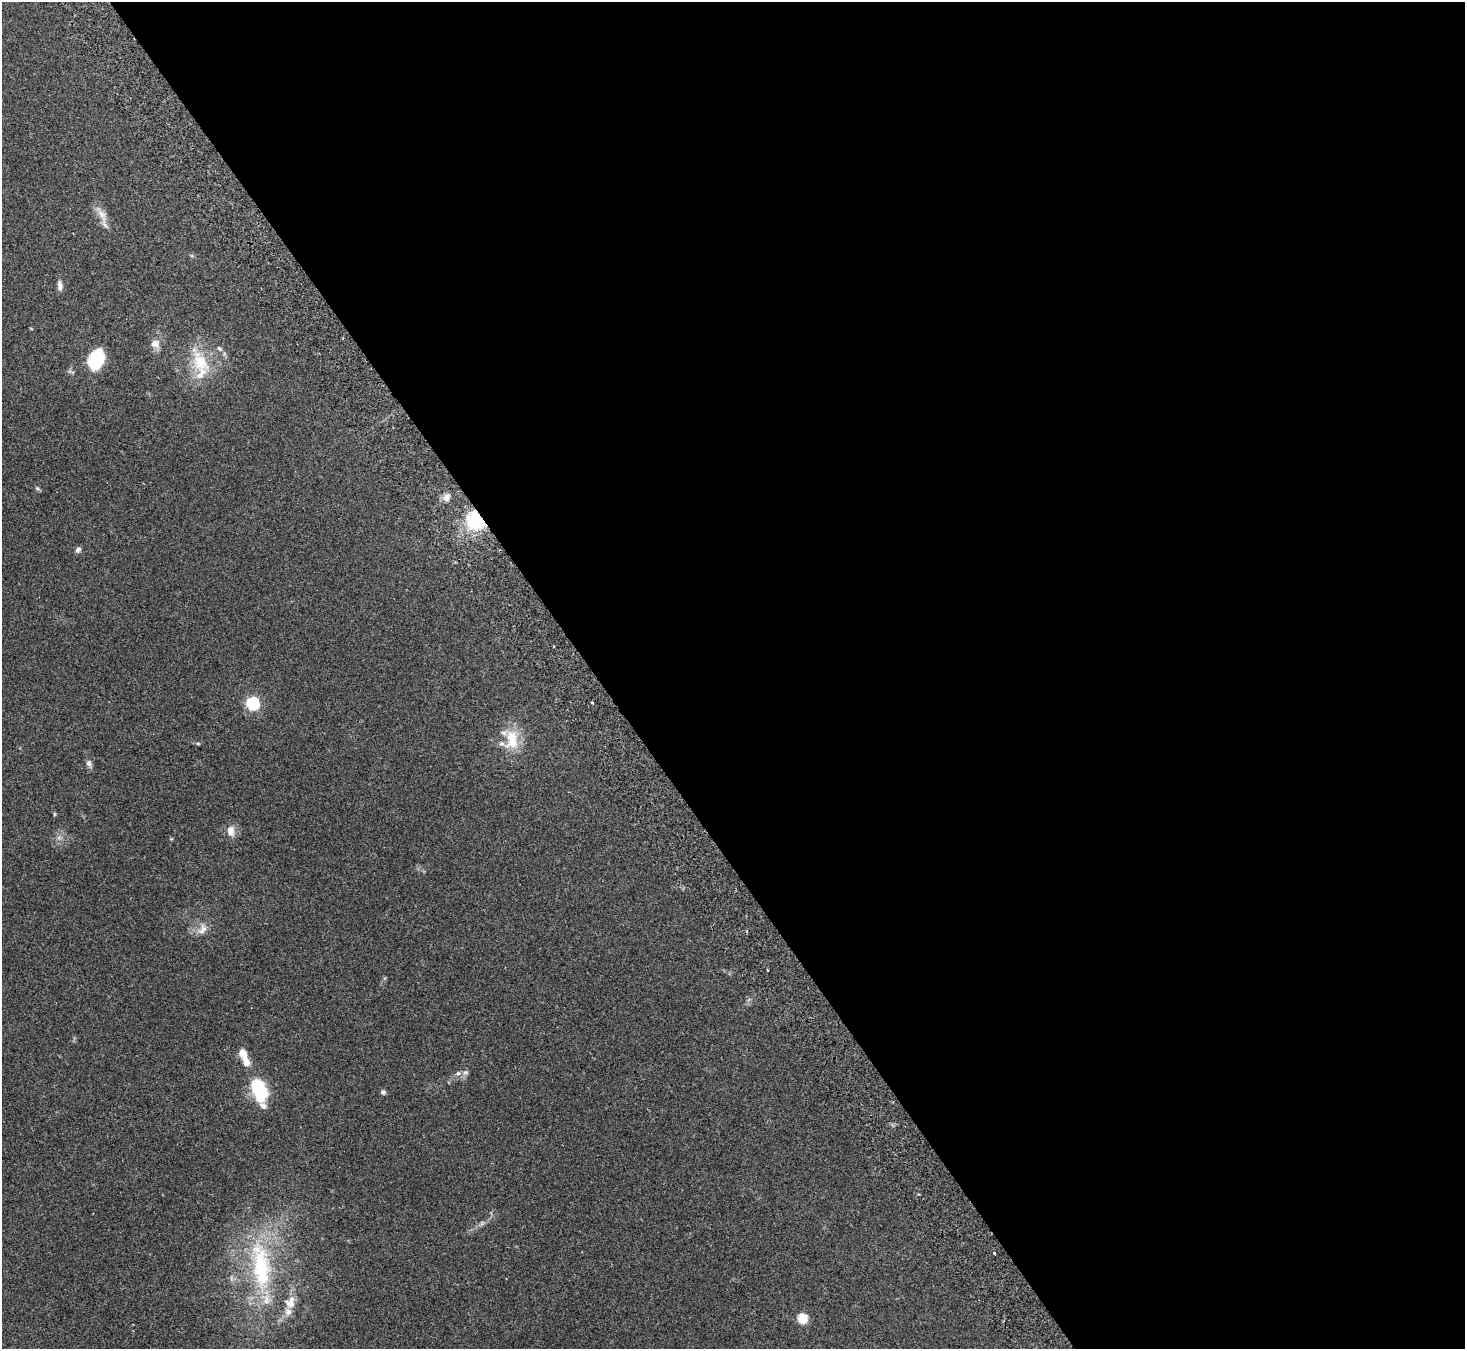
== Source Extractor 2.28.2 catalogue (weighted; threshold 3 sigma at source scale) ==
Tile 8 of 4 x 4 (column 4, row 2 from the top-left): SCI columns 4442-5904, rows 2892-4238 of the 5957 x 5919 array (HDU 1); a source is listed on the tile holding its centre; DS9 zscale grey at full resolution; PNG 1467 x 1351 px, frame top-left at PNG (2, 2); no overlay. Shown black and unused: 60% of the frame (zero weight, under 2 of 3 exposures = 3% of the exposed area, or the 3 px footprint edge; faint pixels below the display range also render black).
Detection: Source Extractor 2.28.2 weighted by HDU 2 'WHT'; one run over the whole footprint, this tile lists its part. Background 0.303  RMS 0.0093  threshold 0.0418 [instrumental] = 3 sigma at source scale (4.5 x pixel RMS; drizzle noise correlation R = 1.50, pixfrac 1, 0.05/0.05 arcsec/px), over >= 5 px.
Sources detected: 32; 2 inside a brighter object's white glare — not listed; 2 inside a brighter listed object's ellipse — not listed separately; the other 28 listed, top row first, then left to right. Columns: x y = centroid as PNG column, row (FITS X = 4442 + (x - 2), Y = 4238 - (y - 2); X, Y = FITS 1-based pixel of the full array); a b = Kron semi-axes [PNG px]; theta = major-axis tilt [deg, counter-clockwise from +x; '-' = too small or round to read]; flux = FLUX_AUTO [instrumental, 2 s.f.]
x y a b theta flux
102 216 25 9 -66 8.9
60 286 14 6 -84 3.7
155 344 12 11 - 6.4
219 348 8 5 -41 2
96 359 21 13 69 35
200 362 33 19 -65 31
37 488 6 4 -43 1.4
447 497 10 7 64 4.2
476 520 17 15 -64 54
78 549 7 6 - 2.8
253 703 6 6 - 120
592 703 3 2 - 1.1
512 740 28 17 -88 26
198 744 5 3 - 0.94
89 763 9 6 -69 3
54 814 6 3 -72 0.92
231 831 15 10 -82 7
202 929 17 10 62 7.2
767 970 3 2 - 0.87
244 1057 25 9 -69 13
458 1073 6 6 - 2.1
257 1086 16 12 -45 37
383 1092 6 5 - 1.9
263 1106 12 7 -54 4.3
994 1253 3 2 - 1.5
261 1270 88 26 -82 100
290 1302 16 13 71 11
802 1318 6 6 - 40
Overlapping masked pixels (flux is a lower limit): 1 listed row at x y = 476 520